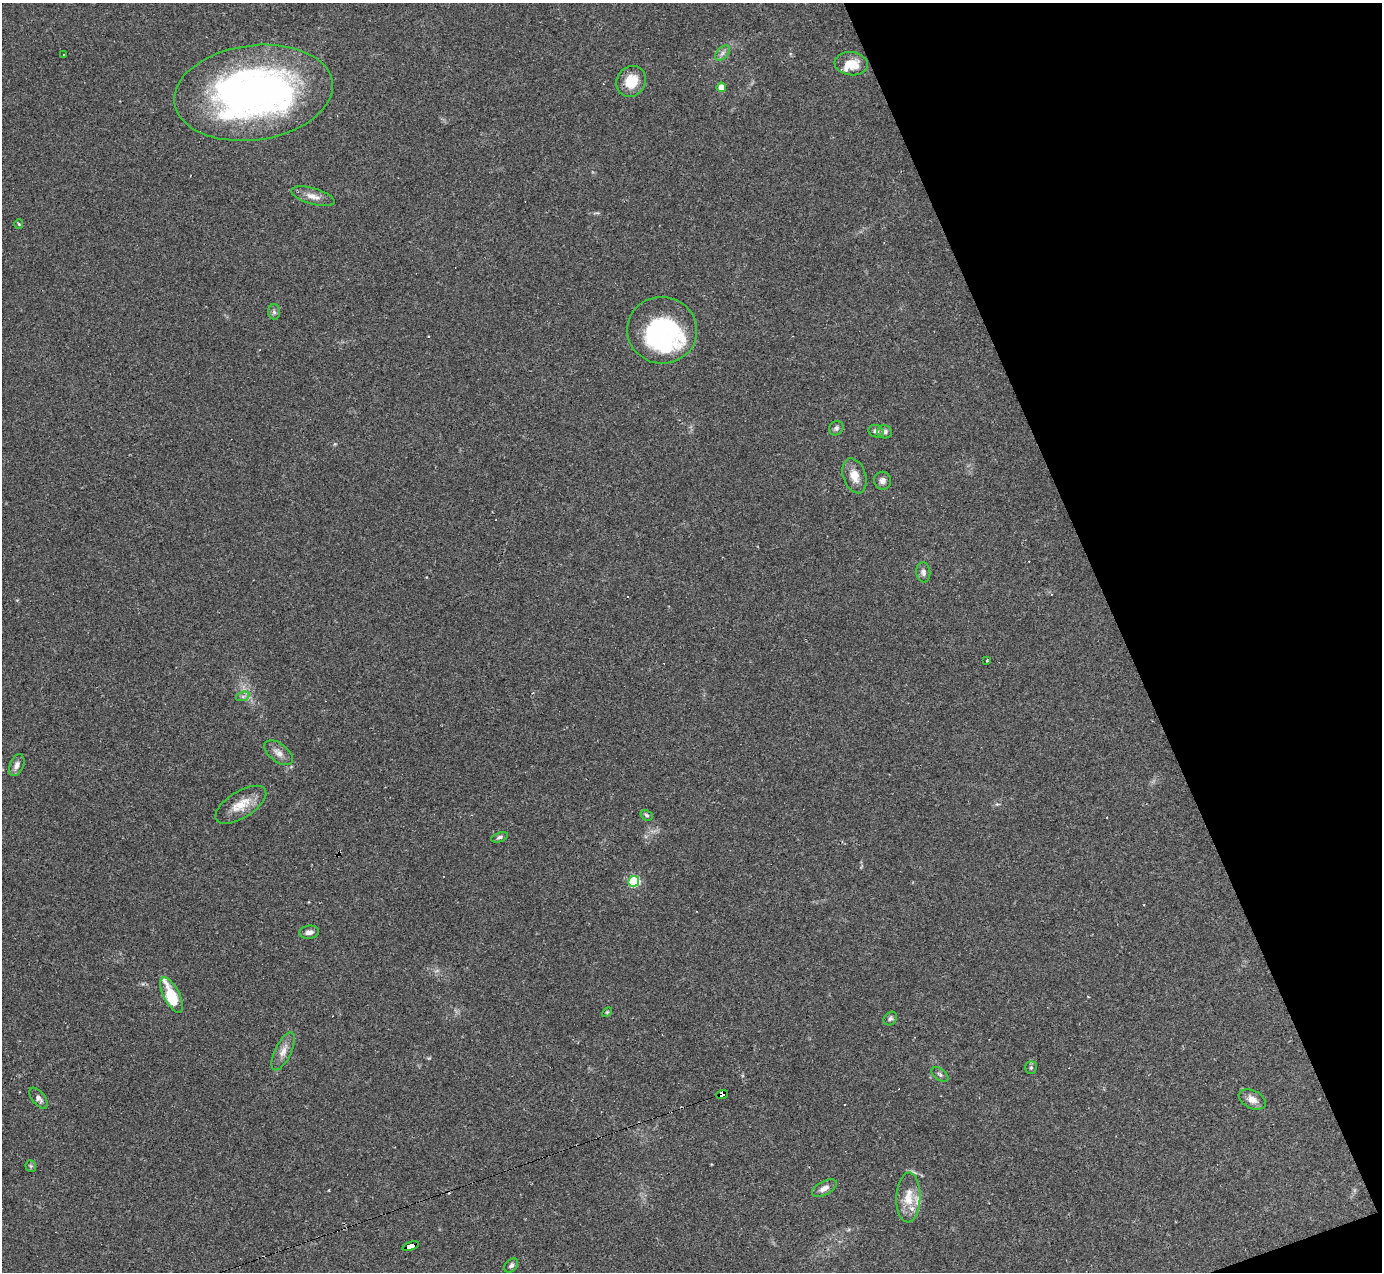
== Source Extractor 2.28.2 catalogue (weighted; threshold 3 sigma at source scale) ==
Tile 12 of 4 x 4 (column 4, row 3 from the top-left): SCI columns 4139-5518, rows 1546-2815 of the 5518 x 5503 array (HDU 1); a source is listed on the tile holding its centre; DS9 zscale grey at full resolution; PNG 1384 x 1274 px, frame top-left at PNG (2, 3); each listed source drawn as its Kron ellipse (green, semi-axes under 4 px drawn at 4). Shown black and unused: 19% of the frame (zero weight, under 2 of 3 exposures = <1% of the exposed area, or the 3 px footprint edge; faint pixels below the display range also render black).
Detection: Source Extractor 2.28.2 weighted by HDU 2 'WHT'; one run over the whole footprint, this tile lists its part. Background 0.0882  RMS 0.006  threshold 0.0271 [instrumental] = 3 sigma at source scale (4.5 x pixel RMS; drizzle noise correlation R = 1.50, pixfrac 1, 0.05/0.05 arcsec/px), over >= 5 px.
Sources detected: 55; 4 inside a brighter object's white glare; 9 cosmic-ray / hot-pixel residue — neither listed nor drawn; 3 inside a brighter listed object's ellipse — not listed separately; the other 39 listed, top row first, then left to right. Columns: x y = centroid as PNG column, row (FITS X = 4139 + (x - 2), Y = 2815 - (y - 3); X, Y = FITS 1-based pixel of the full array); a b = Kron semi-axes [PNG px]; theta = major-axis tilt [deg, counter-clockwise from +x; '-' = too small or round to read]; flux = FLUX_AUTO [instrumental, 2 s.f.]
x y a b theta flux
722 53 9 5 46 2
63 54 3 2 - 0.41
851 64 17 11 -6 11
631 81 16 14 56 12
721 87 4 4 - 7.1
253 93 80 47 8 290
313 196 22 8 -16 5.6
19 224 5 4 - 0.68
274 312 7 6 - 1.6
662 330 35 33 -3 52
836 428 7 6 - 1.7
876 431 7 6 - 2.1
885 432 7 6 - 2.5
854 476 18 11 -70 7.4
883 481 9 8 - 2.6
923 572 10 7 -83 2.3
987 660 3 2 - 0.92
243 696 7 4 19 1.4
278 753 16 9 -38 4.4
17 765 11 6 67 3
241 805 29 13 32 11
646 815 6 5 - 1.2
499 837 9 4 19 1.5
634 881 5 5 - 46
309 932 10 6 7 2.9
172 995 19 8 -63 23
607 1012 6 3 44 0.67
890 1019 7 6 - 1.4
283 1051 20 8 64 5.3
1031 1067 6 5 - 1.1
940 1074 9 5 -37 1.5
722 1094 6 4 18 110
39 1098 12 6 -51 2.5
1252 1099 14 9 -26 4.7
31 1166 6 5 - 0.96
824 1188 13 7 28 4
908 1197 25 12 88 12
411 1246 8 4 19 61
511 1265 8 5 48 1.5
Overlapping masked pixels (flux is a lower limit): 2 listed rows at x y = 722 1094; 411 1246